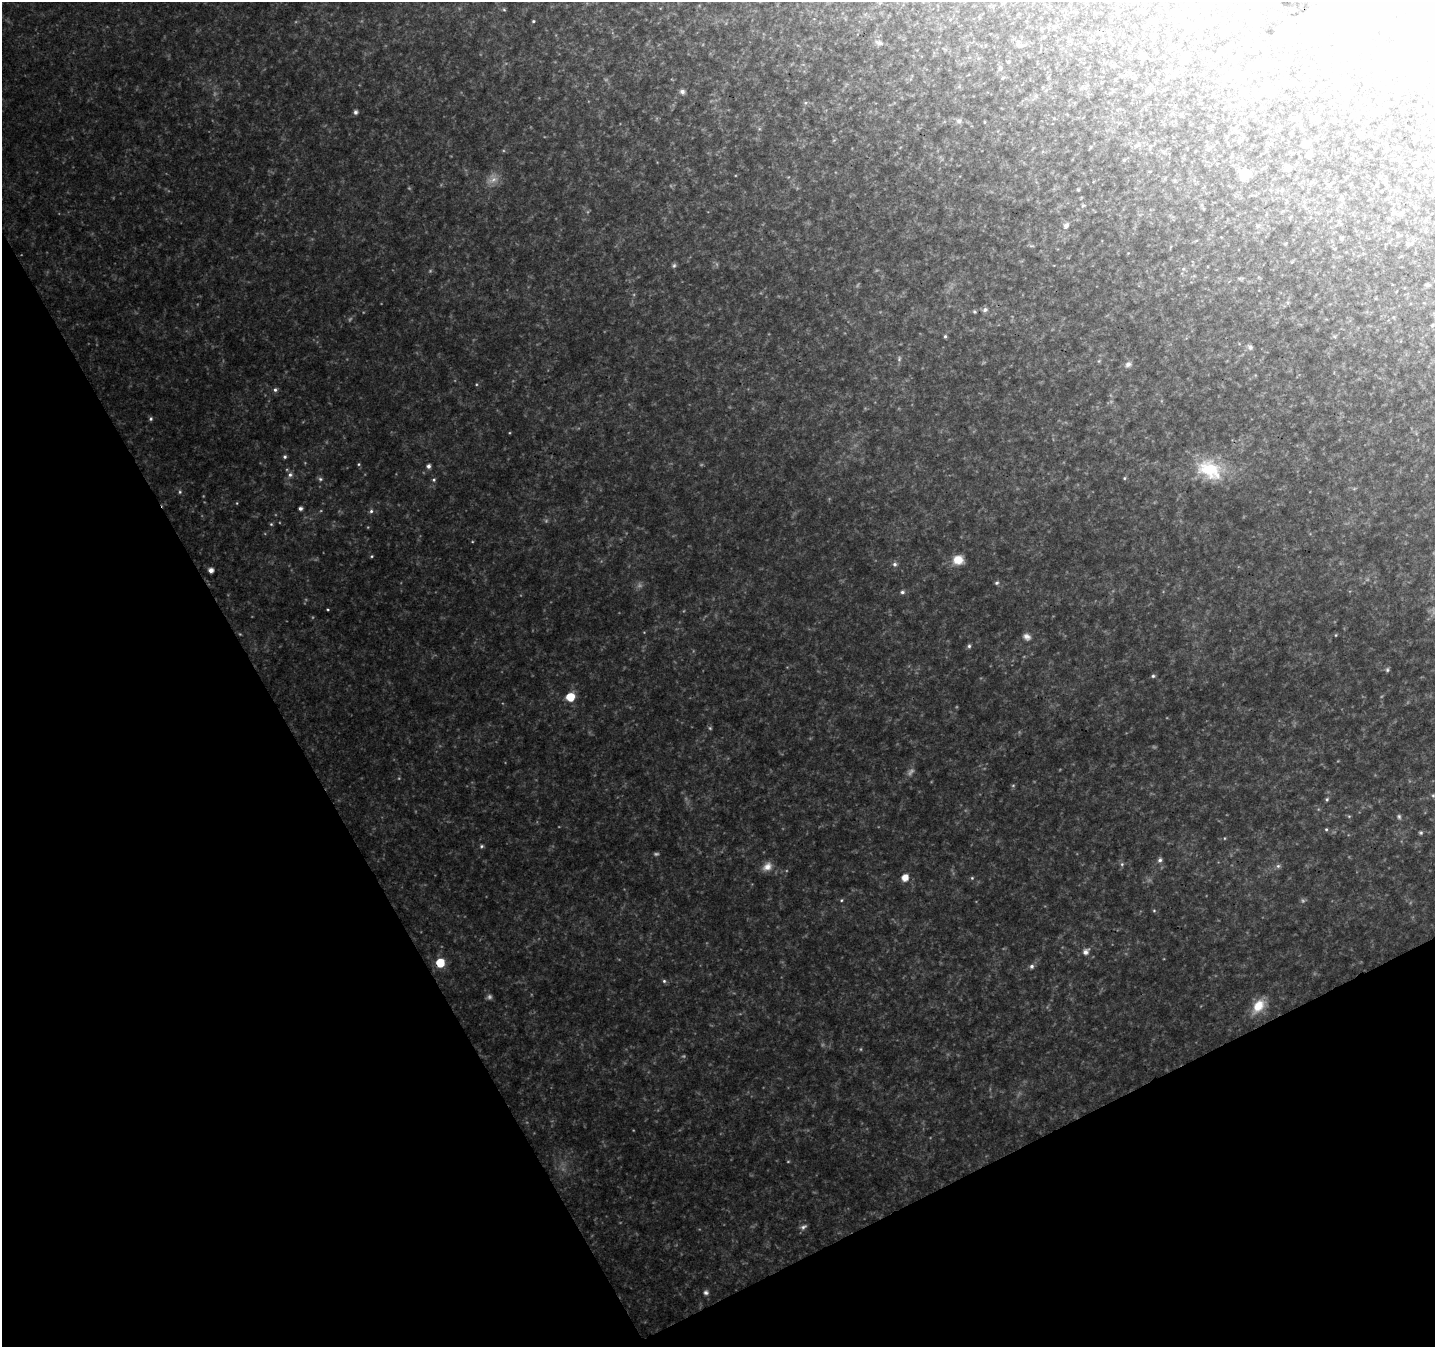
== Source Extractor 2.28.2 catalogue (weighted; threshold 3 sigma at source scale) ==
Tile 14 of 4 x 4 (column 2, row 4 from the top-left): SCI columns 1486-2918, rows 133-1477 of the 5841 x 5701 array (HDU 1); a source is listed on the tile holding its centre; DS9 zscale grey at full resolution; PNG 1437 x 1349 px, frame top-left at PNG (2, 2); no overlay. Shown black and unused: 27% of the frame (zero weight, under 3 of 4 exposures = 5% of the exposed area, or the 3 px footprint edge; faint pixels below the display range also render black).
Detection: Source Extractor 2.28.2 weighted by HDU 2 'WHT'; one run over the whole footprint, this tile lists its part. Background 0.0702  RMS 0.0066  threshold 0.0298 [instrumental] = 3 sigma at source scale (4.5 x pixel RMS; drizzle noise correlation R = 1.50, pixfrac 1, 0.0396/0.0396 arcsec/px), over >= 5 px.
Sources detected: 118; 13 too faint to see at this stretch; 10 inside a brighter object's white glare — not listed; the other 95 listed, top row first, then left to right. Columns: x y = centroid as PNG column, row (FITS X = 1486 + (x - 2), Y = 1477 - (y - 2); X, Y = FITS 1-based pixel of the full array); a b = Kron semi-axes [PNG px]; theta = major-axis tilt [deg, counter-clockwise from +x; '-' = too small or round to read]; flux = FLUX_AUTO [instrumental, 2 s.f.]
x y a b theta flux
504 10 6 4 -2 0.75
1292 10 3 3 - 0.76
533 21 4 3 - 0.67
1153 21 9 4 -36 1.4
1238 26 6 4 23 0.84
1278 33 7 6 - 3.4
1109 40 5 3 - 0.65
879 43 9 6 -23 2.6
1019 45 9 6 -11 2.1
1344 52 7 5 42 4.3
1220 54 5 4 - 0.84
1187 57 6 5 - 5.6
1239 58 9 4 50 1.7
1365 59 4 4 - 0.61
1383 60 5 4 - 0.9
1264 61 7 6 - 4.3
1008 62 4 4 - 0.75
1114 66 6 4 -17 1.1
1234 71 7 4 70 1.3
1336 71 3 3 - 0.92
1310 72 5 5 - 1.1
1003 78 5 4 - 0.89
1284 84 6 5 - 1.2
1043 87 5 3 - 0.59
1264 87 7 5 70 4.6
682 91 6 5 - 2.7
1243 92 11 9 -34 5
1312 94 5 4 - 0.92
355 112 6 5 - 1.6
959 121 7 6 - 1.9
1307 143 9 7 38 2.9
1124 160 5 4 - 0.7
1288 168 7 6 - 3
1244 174 10 9 - 13
1397 189 6 5 - 0.9
1078 190 4 4 - 0.78
1083 206 6 4 3 0.81
1066 225 7 5 54 2.7
1409 244 7 4 -3 1.2
674 265 7 5 73 1.3
1183 269 5 4 - 0.99
1427 285 6 4 0 1.4
985 310 7 6 - 2.1
974 312 4 4 - 0.97
1432 325 5 4 - 0.88
945 336 5 4 - 1
1250 347 7 6 - 1.7
1128 364 9 7 25 2.6
275 390 6 5 - 1.5
151 419 5 5 - 1.2
285 457 5 4 - 1.2
359 464 5 3 - 0.78
429 466 5 4 - 2.3
1210 470 36 23 -28 31
290 475 7 7 - 2
1124 478 5 3 - 0.68
320 479 7 5 -23 1.3
434 480 5 4 - 0.99
180 492 5 4 - 0.95
300 508 4 4 - 1.8
371 511 5 5 - 1.3
271 524 5 4 - 0.86
372 556 4 4 - 0.68
958 560 10 9 - 9.6
895 564 6 6 - 1.8
211 570 4 4 - 3.5
997 583 6 5 - 1.2
902 592 6 5 - 1.6
1336 635 5 3 - 0.52
1027 637 10 7 -32 3
969 646 6 5 - 1.3
1387 670 7 5 -90 1.2
1153 676 5 4 - 1.1
570 697 6 6 - 18
1433 796 7 4 -9 1.1
1327 799 6 4 75 1.1
1399 817 7 5 -87 1.3
1326 829 5 4 - 0.82
1421 833 5 5 - 1
481 846 6 4 22 1.1
1160 860 7 5 71 1.8
1122 864 5 5 - 1.1
1278 866 6 6 - 1.5
767 867 13 9 36 5.2
905 878 6 5 - 7.4
972 878 5 4 - 0.79
841 900 5 4 - 0.74
1154 911 5 3 - 0.71
1086 952 8 6 47 3.5
440 963 6 5 - 23
1032 966 6 6 - 1.8
664 981 5 5 - 1.1
1258 1006 18 11 55 13
803 1227 10 6 36 2.1
706 1292 7 6 - 1.9
Isophote crosses this tile's border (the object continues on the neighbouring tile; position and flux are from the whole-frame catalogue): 1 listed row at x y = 1433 796